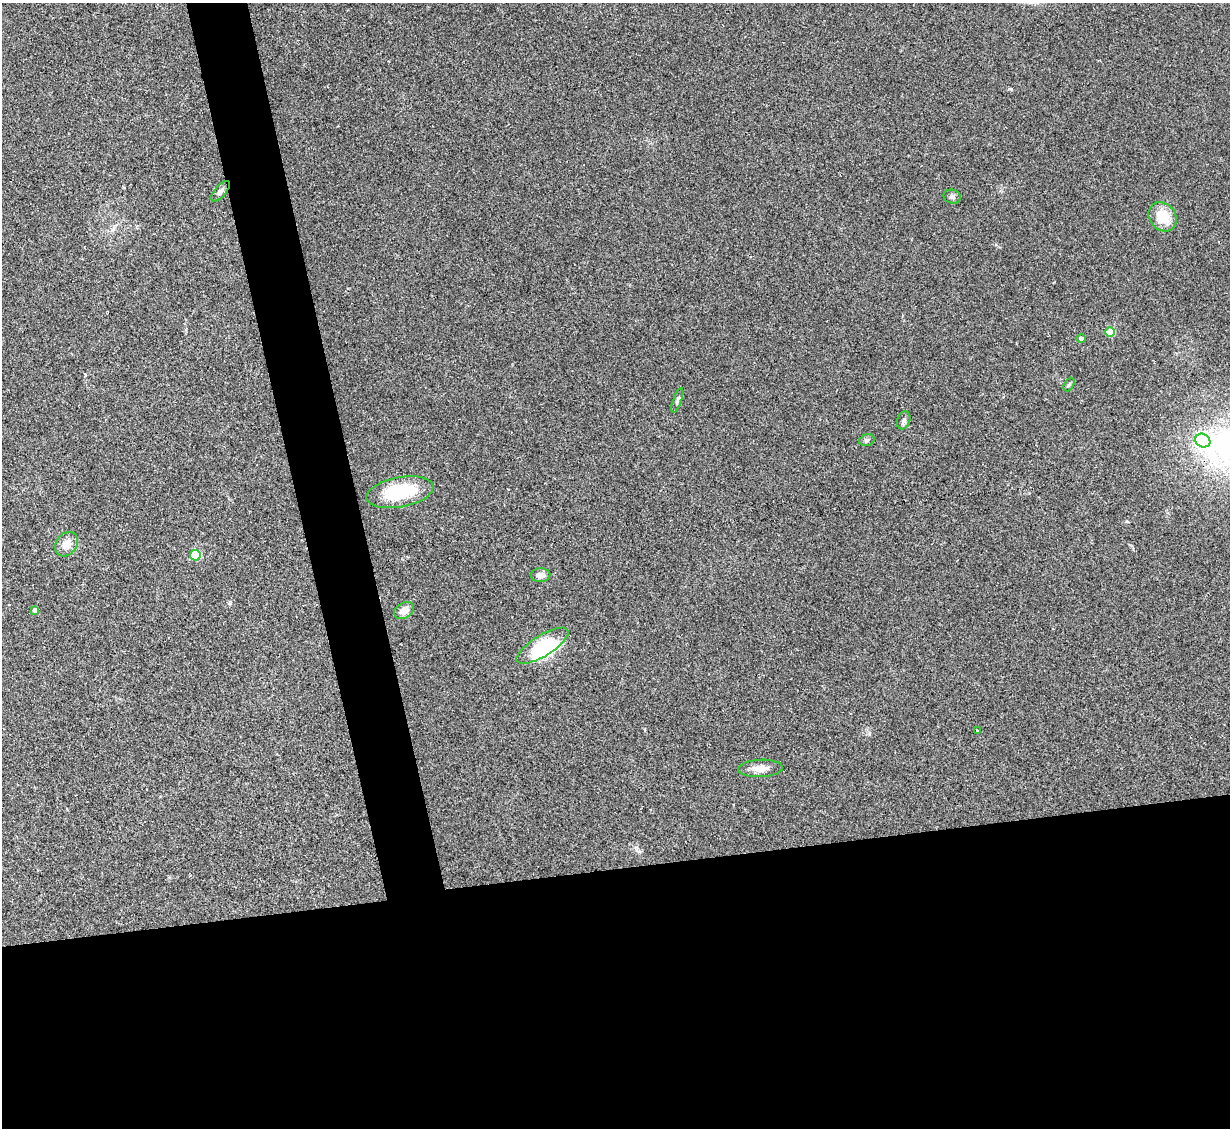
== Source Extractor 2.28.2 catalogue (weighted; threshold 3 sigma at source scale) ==
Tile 15 of 4 x 4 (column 3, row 4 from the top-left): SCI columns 2455-3682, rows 251-1376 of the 4909 x 4890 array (HDU 1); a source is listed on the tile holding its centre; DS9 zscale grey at full resolution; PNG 1232 x 1130 px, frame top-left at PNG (2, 3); each listed source drawn as its Kron ellipse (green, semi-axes under 4 px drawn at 4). Shown black and unused: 27% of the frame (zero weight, under 2 of 3 exposures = <1% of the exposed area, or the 3 px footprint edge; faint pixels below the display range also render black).
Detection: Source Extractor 2.28.2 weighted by HDU 2 'WHT'; one run over the whole footprint, this tile lists its part. Background 0.0784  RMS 0.0093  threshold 0.0417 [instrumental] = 3 sigma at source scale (4.5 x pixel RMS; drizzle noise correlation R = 1.50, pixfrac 1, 0.05/0.05 arcsec/px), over >= 5 px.
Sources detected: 20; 1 inside a brighter object's white glare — neither listed nor drawn; the other 19 listed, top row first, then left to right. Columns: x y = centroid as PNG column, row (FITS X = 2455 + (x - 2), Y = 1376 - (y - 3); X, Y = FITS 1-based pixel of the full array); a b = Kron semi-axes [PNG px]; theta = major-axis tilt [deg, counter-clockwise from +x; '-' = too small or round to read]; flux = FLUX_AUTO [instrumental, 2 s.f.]
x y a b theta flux
220 191 12 5 49 3.2
952 197 9 7 -16 2.7
1163 217 15 13 -51 21
1110 332 5 4 - 35
1081 338 5 4 - 2.5
1069 385 7 4 62 1.4
677 400 13 4 71 2.4
904 420 9 6 71 2.5
867 440 8 5 17 2
1203 440 8 6 -30 200
400 492 34 15 11 51
66 544 13 10 53 8.5
195 555 5 5 - 50
540 575 10 7 3 5.8
35 610 4 4 - 3.5
404 611 10 7 31 7.9
542 646 30 10 32 51
977 731 3 3 - 1.4
760 768 22 8 3 9
Unlisted compact peaks at least as high as the median listed source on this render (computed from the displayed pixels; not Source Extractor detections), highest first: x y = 1011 89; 869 734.